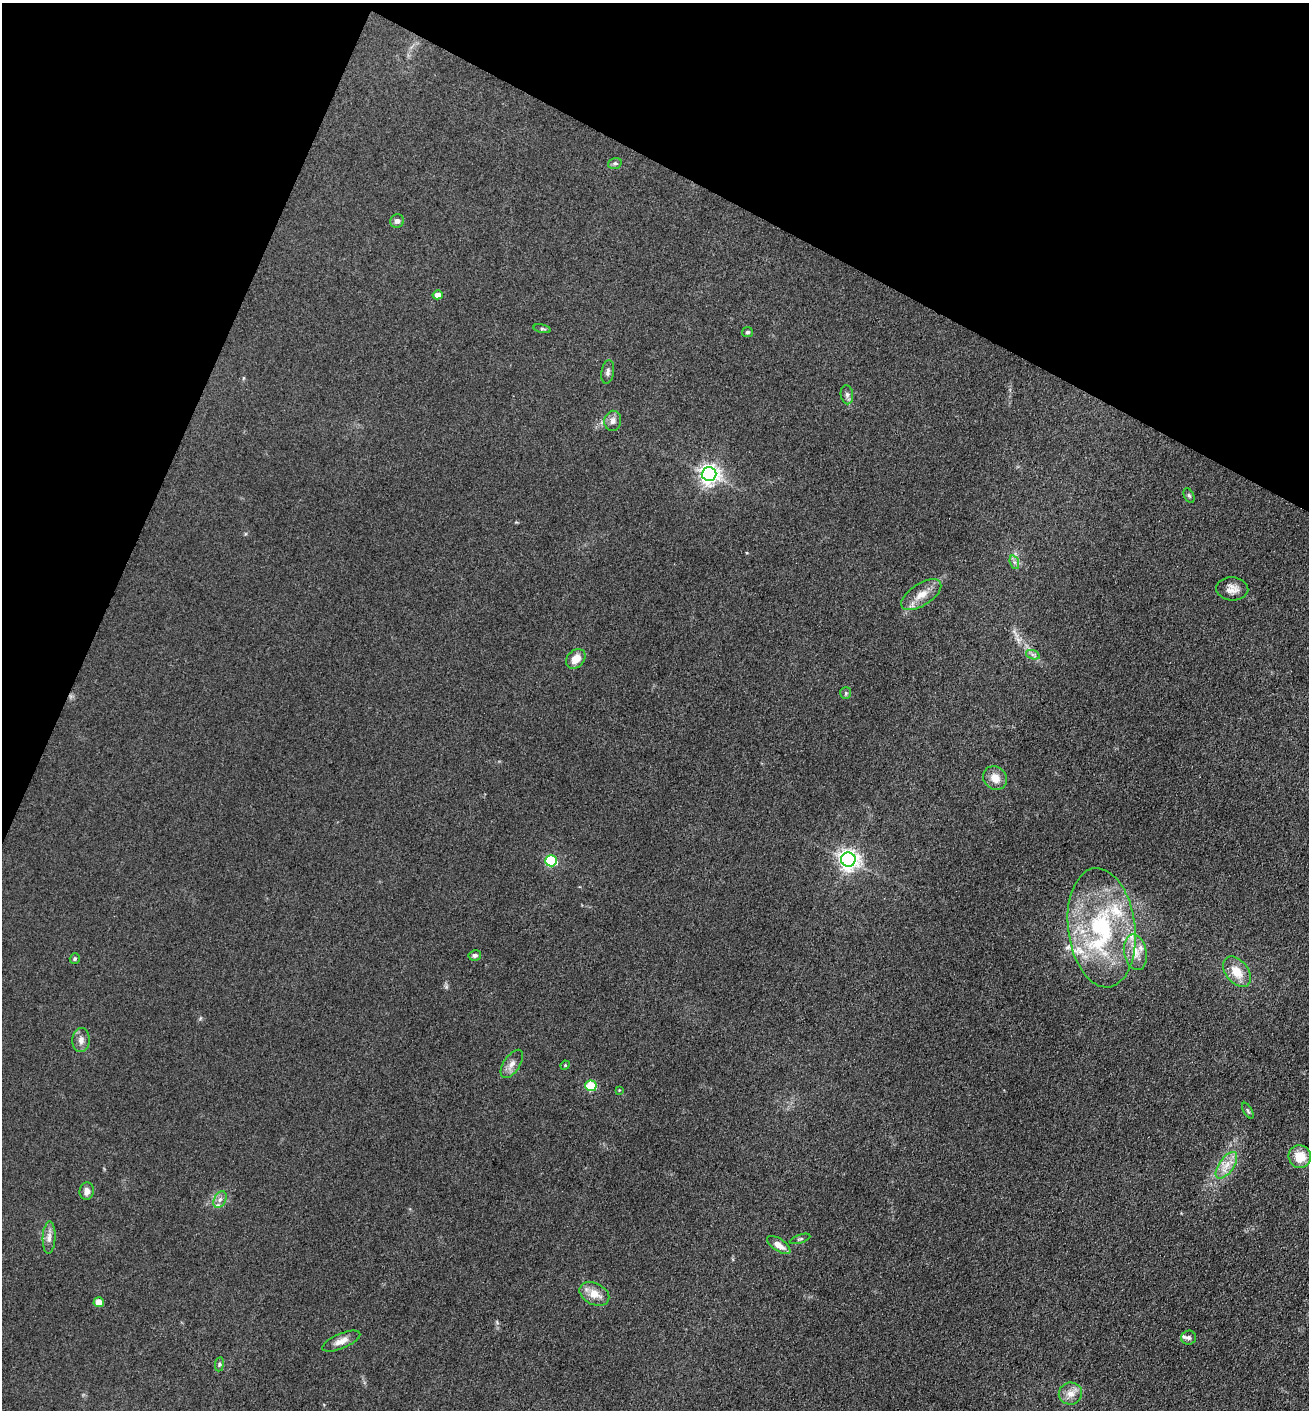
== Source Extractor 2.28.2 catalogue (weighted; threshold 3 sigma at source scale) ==
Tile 2 of 4 x 4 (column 2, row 1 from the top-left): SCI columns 1453-2759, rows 4227-5634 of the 5651 x 5636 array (HDU 1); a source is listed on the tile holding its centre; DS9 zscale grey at full resolution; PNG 1311 x 1412 px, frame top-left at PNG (2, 3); each listed source drawn as its Kron ellipse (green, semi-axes under 4 px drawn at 4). Shown black and unused: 22% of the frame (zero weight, under 3 of 5 exposures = <1% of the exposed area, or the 3 px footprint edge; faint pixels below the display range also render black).
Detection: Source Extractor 2.28.2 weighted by HDU 2 'WHT'; one run over the whole footprint, this tile lists its part. Background 0.151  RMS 0.0098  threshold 0.0443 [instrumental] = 3 sigma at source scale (4.5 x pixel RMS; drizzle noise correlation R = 1.50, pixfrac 1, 0.05/0.05 arcsec/px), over >= 5 px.
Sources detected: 49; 6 inside a brighter listed object's ellipse — not listed separately; the other 43 listed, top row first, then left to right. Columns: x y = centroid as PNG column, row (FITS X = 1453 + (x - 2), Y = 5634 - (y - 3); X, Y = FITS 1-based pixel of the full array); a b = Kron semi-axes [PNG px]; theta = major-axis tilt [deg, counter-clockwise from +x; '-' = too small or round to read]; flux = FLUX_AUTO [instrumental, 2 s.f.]
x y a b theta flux
615 163 7 5 15 2.2
397 221 7 6 - 3.4
438 295 5 4 - 6.5
542 329 8 3 -12 1.7
747 332 5 5 - 1.8
608 372 12 6 81 3.3
847 395 9 6 -81 3.2
613 421 10 8 82 5
709 474 7 7 - 530
1189 495 7 5 -62 1.7
1014 562 7 4 -71 2.4
1232 589 16 11 -4 8.3
921 595 23 11 33 13
1033 655 7 4 -19 2.2
576 659 11 8 47 13
846 693 6 5 - 1.6
995 778 13 11 -39 11
848 859 7 7 - 550
551 861 6 5 - 94
1102 928 60 33 -83 140
1135 952 18 11 -78 13
475 955 6 5 - 2.7
75 959 5 5 - 1.6
1237 972 17 11 -52 17
81 1040 12 8 87 5.8
512 1064 16 8 57 6.5
565 1065 5 4 - 1.1
591 1086 5 5 - 48
619 1090 3 3 - 0.62
1248 1111 9 3 -60 1.5
1300 1157 11 11 - 19
1226 1165 15 7 55 10
87 1191 9 7 84 5.7
220 1200 9 6 62 3.8
49 1238 16 6 87 5.8
800 1239 10 3 18 1.6
779 1245 13 6 -33 8.4
594 1294 16 10 -25 13
99 1302 5 5 - 14
1188 1337 7 7 - 2.7
341 1341 20 7 23 7.9
219 1364 7 3 82 1.6
1070 1394 12 11 - 9.2